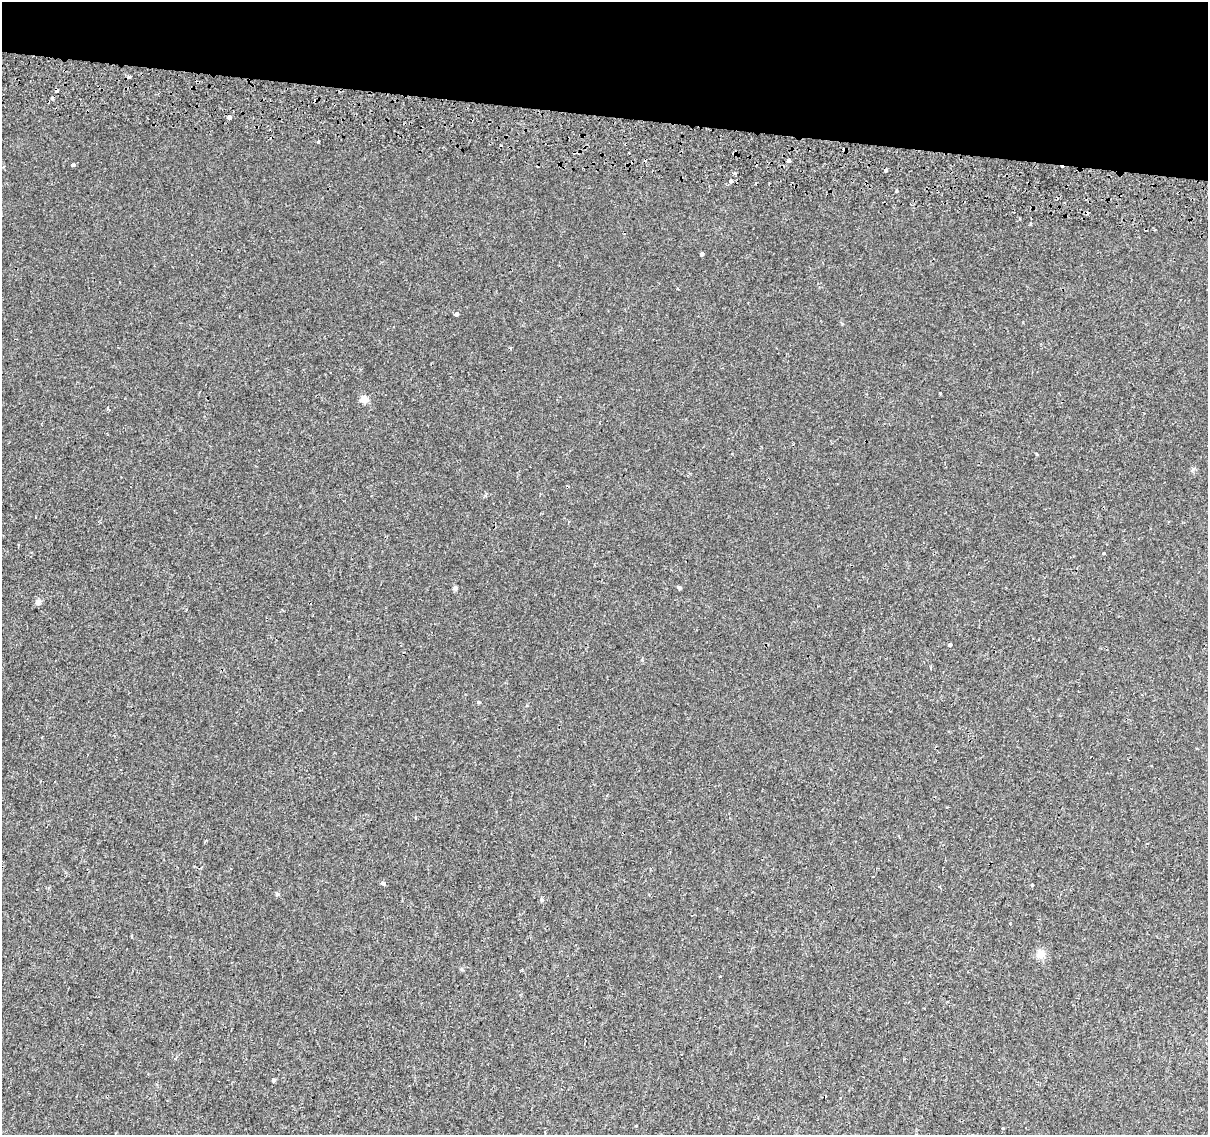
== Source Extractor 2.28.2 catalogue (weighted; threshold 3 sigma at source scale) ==
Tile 2 of 4 x 4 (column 2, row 1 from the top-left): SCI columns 1231-2436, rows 3683-4815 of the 4868 x 5159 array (HDU 1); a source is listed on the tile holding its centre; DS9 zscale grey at full resolution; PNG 1210 x 1137 px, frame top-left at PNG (2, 2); no overlay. Shown black and unused: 10% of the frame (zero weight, under 2 of 3 exposures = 3% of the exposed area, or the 3 px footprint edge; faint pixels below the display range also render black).
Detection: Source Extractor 2.28.2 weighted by HDU 2 'WHT'; one run over the whole footprint, this tile lists its part. Background 1.45e-04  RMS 0.0039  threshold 0.0174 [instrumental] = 3 sigma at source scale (4.5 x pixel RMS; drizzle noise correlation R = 1.50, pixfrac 1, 0.0396/0.0396 arcsec/px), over >= 5 px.
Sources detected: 35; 8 cosmic-ray / hot-pixel residue — not listed; the other 27 listed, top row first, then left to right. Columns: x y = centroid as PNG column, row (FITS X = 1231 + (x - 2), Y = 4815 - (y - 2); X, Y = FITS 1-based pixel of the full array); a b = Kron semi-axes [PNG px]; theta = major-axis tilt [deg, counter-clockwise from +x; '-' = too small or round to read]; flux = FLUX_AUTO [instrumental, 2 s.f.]
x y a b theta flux
57 91 3 3 - 15
229 117 4 3 - 5
318 142 3 3 - 1
629 153 2 2 - 0.32
788 160 3 3 - 3.5
73 165 3 3 - 1.7
3 167 4 3 - 0.51
886 170 3 3 - 1.5
734 173 4 4 - 0.56
731 181 4 3 - 3.3
702 254 4 4 - 2
456 314 4 3 - 1.7
940 393 3 3 - 0.64
364 399 9 8 - 2.8
1103 553 3 3 - 1.5
455 588 6 6 - 0.79
680 588 6 4 -2 0.53
38 602 8 7 - 1.4
950 645 4 3 - 1
931 668 4 3 - 0.44
479 702 4 4 - 0.36
383 883 5 4 - 0.99
1032 885 3 3 - 0.62
277 894 5 5 - 0.56
541 899 6 4 -71 0.47
1041 954 14 11 -55 2.7
274 1080 5 4 - 0.48
Overlapping masked pixels (flux is a lower limit): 2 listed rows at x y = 57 91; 886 170
Isophote crosses this tile's border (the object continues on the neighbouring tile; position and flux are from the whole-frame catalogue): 1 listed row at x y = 3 167